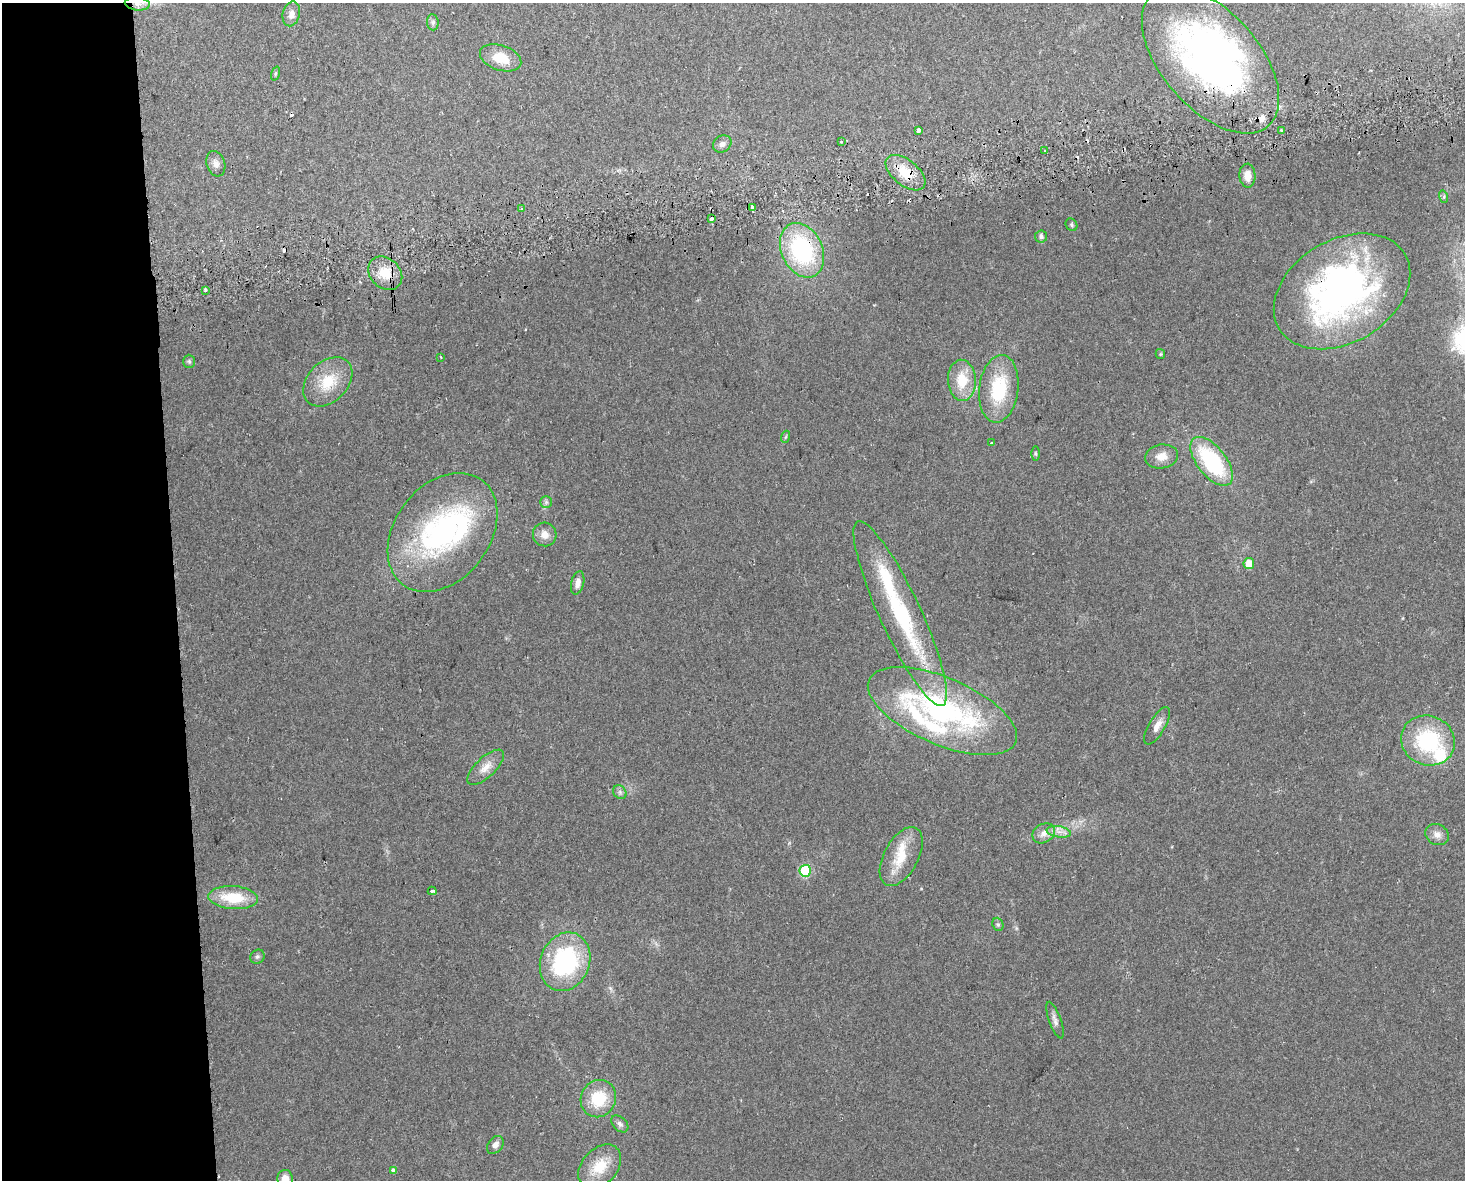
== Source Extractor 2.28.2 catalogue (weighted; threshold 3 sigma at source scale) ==
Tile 7 of 3 x 4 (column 1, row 3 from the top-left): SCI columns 65-1527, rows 1210-2387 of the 4474 x 4775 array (HDU 1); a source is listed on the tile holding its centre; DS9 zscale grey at full resolution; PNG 1467 x 1182 px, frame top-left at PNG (2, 3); each listed source drawn as its Kron ellipse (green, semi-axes under 4 px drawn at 4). Shown black and unused: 12% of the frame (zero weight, under 2 of 3 exposures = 2% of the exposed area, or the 3 px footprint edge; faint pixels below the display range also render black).
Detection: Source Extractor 2.28.2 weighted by HDU 2 'WHT'; one run over the whole footprint, this tile lists its part. Background 0.0743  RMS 0.0092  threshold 0.0413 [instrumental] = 3 sigma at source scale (4.5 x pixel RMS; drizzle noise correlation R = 1.50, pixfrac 1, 0.0396/0.0396 arcsec/px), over >= 5 px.
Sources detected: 82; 4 inside a brighter object's white glare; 7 cosmic-ray / hot-pixel residue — neither listed nor drawn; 8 inside a brighter listed object's ellipse — not listed separately; the other 63 listed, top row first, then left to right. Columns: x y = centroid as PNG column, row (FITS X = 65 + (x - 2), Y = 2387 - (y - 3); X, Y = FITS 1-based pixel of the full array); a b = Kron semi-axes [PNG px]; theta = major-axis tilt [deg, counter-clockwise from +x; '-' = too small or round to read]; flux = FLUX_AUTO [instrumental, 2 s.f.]
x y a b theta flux
137 4 12 6 -5 5.5
291 14 12 8 76 5.6
433 22 8 5 -84 2.4
501 58 21 12 -18 21
1210 60 88 48 -49 400
275 73 7 3 71 1.2
918 130 4 3 - 11
1281 130 3 2 - 2
841 142 3 3 - 0.8
722 144 10 8 35 4.2
1045 150 3 2 - 1.2
216 164 13 9 -73 5.2
906 173 23 12 -39 22
1247 176 12 8 -88 9.1
1444 197 6 4 -74 1.3
752 207 4 3 - 8.6
521 209 3 3 - 1.1
711 219 4 3 - 9
1071 225 7 5 -57 1.7
1041 236 6 6 - 2.5
802 250 28 20 -65 100
385 273 19 15 -43 20
205 291 3 3 - 3.6
1342 291 73 51 31 340
1160 354 5 4 - 1
441 358 3 2 - 0.78
189 361 6 5 - 1.7
962 380 20 14 -86 25
328 382 28 20 45 29
999 389 34 19 83 53
785 437 6 4 70 1.2
991 442 3 3 - 1.5
1035 454 7 3 -89 1.2
1161 456 16 12 9 9.8
1212 461 29 14 -52 87
546 502 6 5 - 1.8
442 532 65 47 52 190
545 534 12 11 - 8.4
1249 564 5 5 - 13
578 583 12 6 76 6
900 614 101 20 -65 110
942 711 80 33 -23 200
1157 726 21 8 59 7.9
1428 740 27 24 -24 73
486 767 23 10 43 11
620 792 7 6 - 2.4
1059 832 12 5 -9 5.5
1044 833 12 9 32 6.4
1437 835 12 10 -28 6
901 857 32 17 62 27
805 871 6 5 - 59
432 891 4 3 - 2.4
233 898 25 11 -4 31
998 924 7 5 -69 1.6
257 957 7 6 - 2.1
565 962 30 24 68 110
1055 1020 19 6 -70 4.5
598 1099 19 17 64 33
620 1124 10 6 -44 3.2
495 1145 10 7 50 4.3
600 1166 25 17 47 25
393 1170 3 3 - 4.8
285 1179 9 7 -88 7.8
Overlapping masked pixels (flux is a lower limit): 7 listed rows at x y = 1210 60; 906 173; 752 207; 711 219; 802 250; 385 273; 1342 291
Isophote crosses this tile's border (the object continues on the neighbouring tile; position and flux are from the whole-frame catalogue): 1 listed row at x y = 285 1179